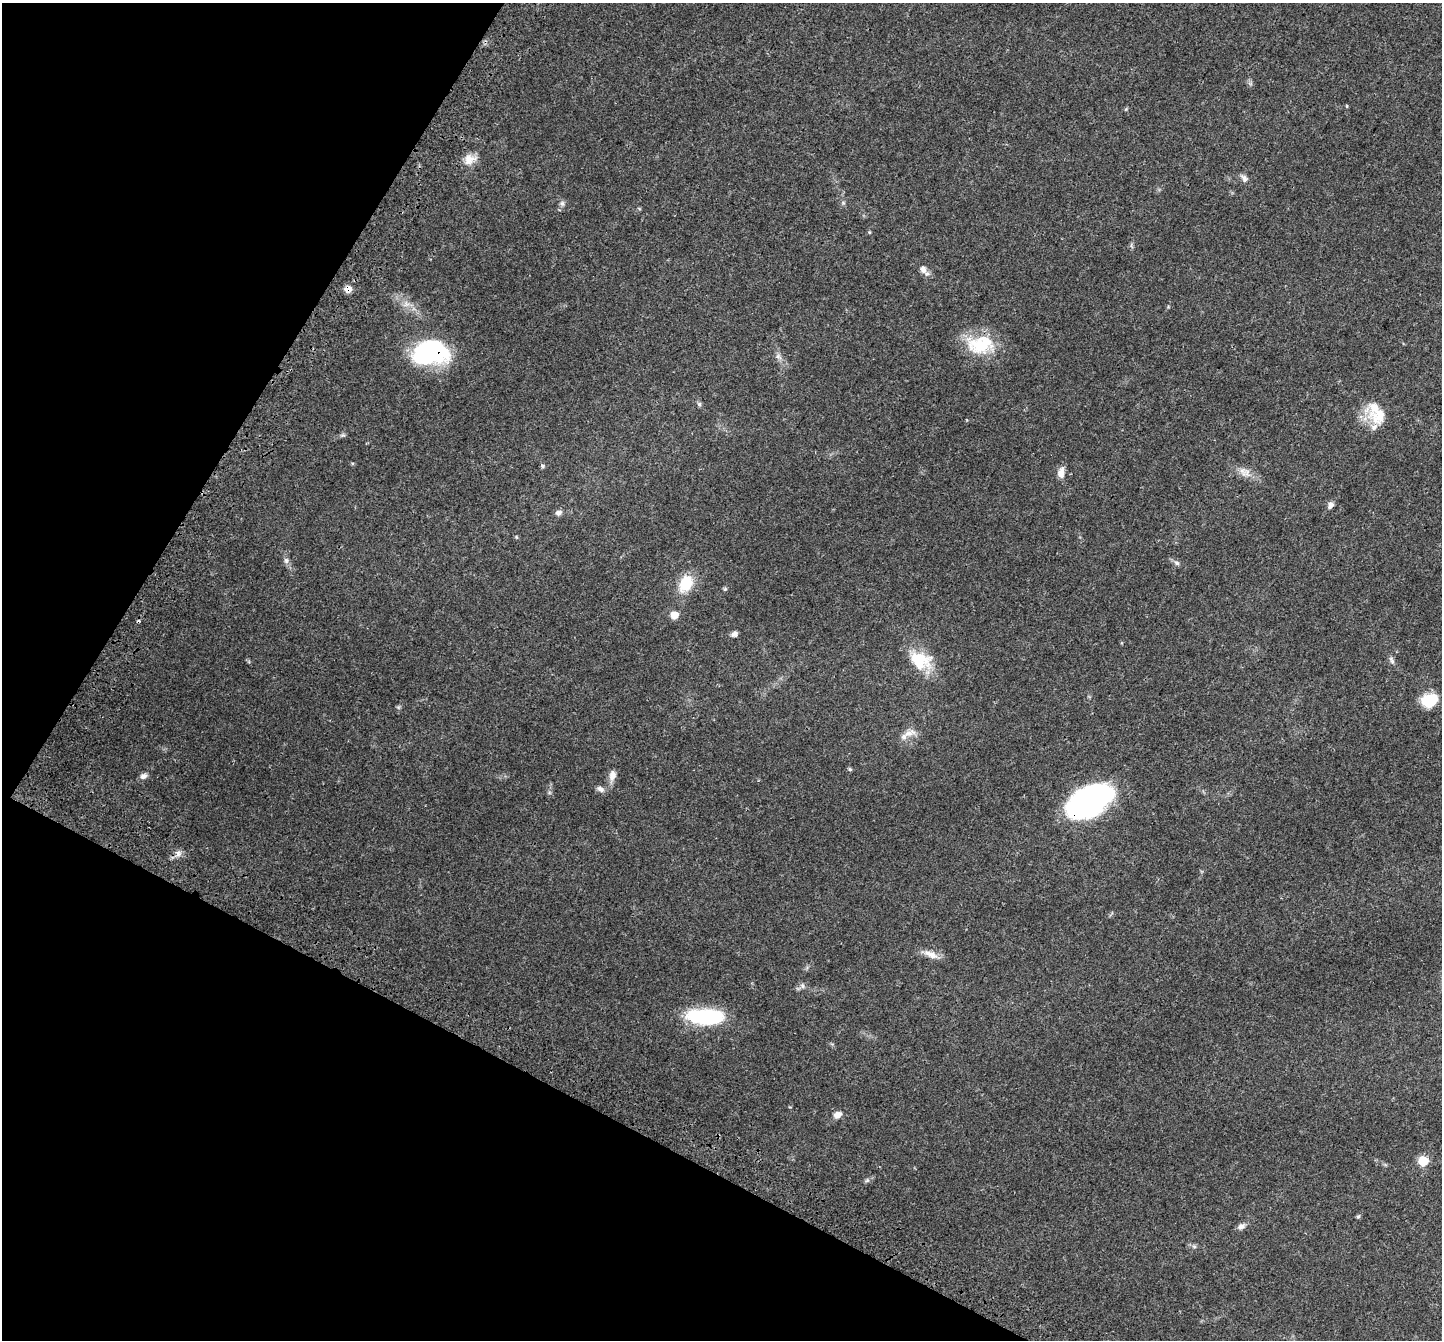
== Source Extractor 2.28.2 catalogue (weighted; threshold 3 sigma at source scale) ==
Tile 9 of 4 x 4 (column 1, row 3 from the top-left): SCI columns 145-1584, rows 1752-3089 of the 6031 x 6114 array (HDU 1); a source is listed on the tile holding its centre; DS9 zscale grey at full resolution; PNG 1444 x 1342 px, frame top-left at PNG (2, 3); no overlay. Shown black and unused: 25% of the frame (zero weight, under 3 of 4 exposures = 8% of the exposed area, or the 3 px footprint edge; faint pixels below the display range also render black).
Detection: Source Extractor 2.28.2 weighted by HDU 2 'WHT'; one run over the whole footprint, this tile lists its part. Background 0.0446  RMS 0.0039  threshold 0.0174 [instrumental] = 3 sigma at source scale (4.5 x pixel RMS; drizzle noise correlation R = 1.50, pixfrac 1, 0.0396/0.0396 arcsec/px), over >= 5 px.
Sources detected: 50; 1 inside a brighter object's white glare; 1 cosmic-ray / hot-pixel residue — not listed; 2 inside a brighter listed object's ellipse — not listed separately; the other 46 listed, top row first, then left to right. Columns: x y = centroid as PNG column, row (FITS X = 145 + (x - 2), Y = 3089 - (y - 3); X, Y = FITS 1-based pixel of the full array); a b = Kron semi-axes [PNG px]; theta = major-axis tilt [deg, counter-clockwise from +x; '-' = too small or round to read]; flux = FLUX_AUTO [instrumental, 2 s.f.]
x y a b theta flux
1347 106 5 3 - 0.3
470 159 18 13 22 4
1244 178 11 7 -55 1.5
562 203 8 6 -75 1
843 203 6 4 45 0.53
869 232 5 3 - 0.33
923 269 10 8 -72 2
348 289 9 8 - 2.3
980 344 38 24 5 16
430 353 41 27 5 40
778 356 8 6 -7 1.2
699 404 6 5 - 0.68
1379 416 29 23 30 9.3
343 435 7 5 11 0.66
542 466 6 5 - 0.56
1242 471 11 9 -20 2.5
1061 473 14 8 80 2.7
1330 505 10 6 50 1.4
558 513 9 7 12 1.2
516 537 6 3 -71 0.36
286 560 9 6 -74 1.1
1177 563 8 6 -17 0.96
686 583 22 15 60 9.6
725 589 5 5 - 0.47
674 615 8 8 - 3.3
734 634 9 6 34 1.2
920 660 31 20 -24 13
1391 660 12 4 -59 0.98
1430 700 17 12 18 12
398 707 6 4 -18 0.46
909 733 23 8 19 3.1
850 769 6 5 - 0.45
612 775 13 8 81 2.6
143 776 9 7 24 1.3
600 789 9 7 -32 1.5
1086 802 42 24 30 81
178 853 9 8 - 1.7
931 954 21 8 -23 3.3
802 986 8 5 -71 0.79
705 1016 41 16 -2 28
837 1115 10 8 26 2.2
1423 1161 7 7 - 12
867 1180 6 6 - 0.67
1358 1216 6 5 - 0.55
1241 1226 11 7 21 1.4
1194 1246 6 5 - 0.7
Overlapping masked pixels (flux is a lower limit): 3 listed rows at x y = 348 289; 430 353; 1086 802